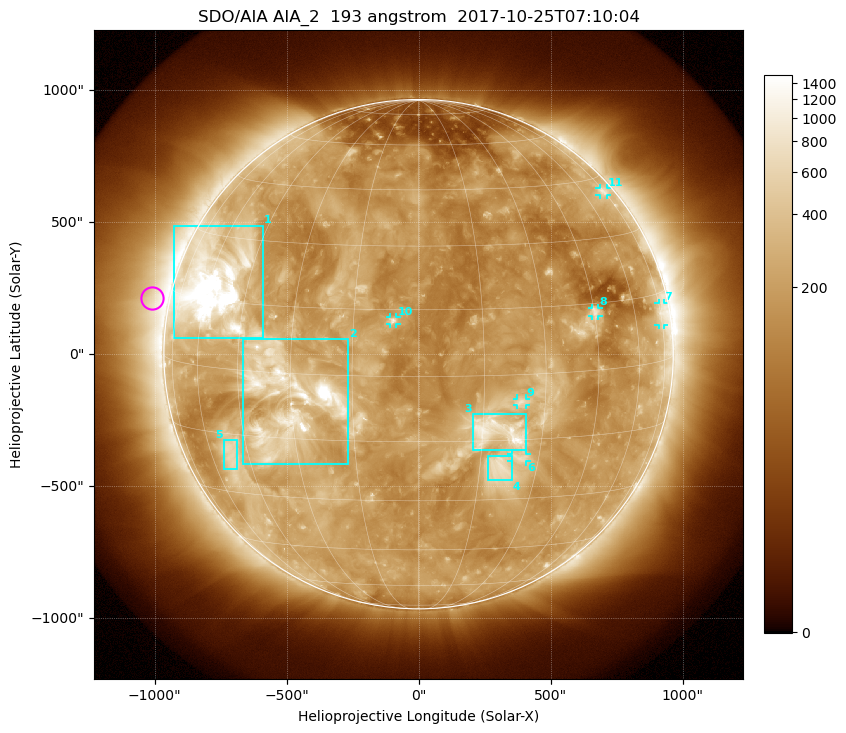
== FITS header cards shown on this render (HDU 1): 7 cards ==
TELESCOP= 'SDO/AIA'
INSTRUME= 'AIA_2'
WAVELNTH=                  193
WAVEUNIT= 'angstrom'
DATE-OBS= '2017-10-25T07:10:04.84'
CTYPE1  = 'HPLN-TAN'
CTYPE2  = 'HPLT-TAN'

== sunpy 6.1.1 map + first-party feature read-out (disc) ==
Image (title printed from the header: SDO/AIA AIA_2  193 angstrom  2017-10-25T07:10:04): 1024 x 1024 px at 2.4 arcsec/px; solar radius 965 arcsec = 402 px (full disc in frame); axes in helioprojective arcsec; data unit not stated in the header (colour bar unlabelled)
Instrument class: DISC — disc imager (sunpy class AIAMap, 193 A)
Bright regions (active regions / flare kernels): reference = the median radial profile (limb darkening/brightening removed); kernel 9 px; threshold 5 sigma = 366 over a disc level ~184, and >= 1.15x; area >= 12 px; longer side >= 10 px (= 24 arcsec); searched inside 0.97 R_sun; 11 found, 11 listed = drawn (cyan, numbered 1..; 6 of them under ~33 arcsec drawn as corner ticks so the feature stays visible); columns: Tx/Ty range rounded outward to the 5 arcsec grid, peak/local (2 s.f.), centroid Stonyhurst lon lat
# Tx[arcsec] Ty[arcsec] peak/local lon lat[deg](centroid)
1 -930..-590 60..490 18 -57 +18
2 -665..-265 -415..60 13 -31 -6
3 205..410 -365..-225 6.6 +18 -13
4 265..355 -480..-385 4.3 +20 -22
5 -740..-685 -440..-325 3.6 -51 -20
6 350..410 -405..-375 3.5 +25 -19
7 910..930 110..195 3.4 +75 +10
8 655..685 145..175 4.3 +45 +13
9 375..405 -195..-165 3.5 +24 -6
10 -110..-85 115..140 5.2 -6 +13
11 685..715 600..630 3.1 +73 +41
Off-limb structures (1.02-1.3 R_sun): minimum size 162 px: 5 found; the strongest spans PA ~40..110 deg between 1.02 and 1.3 R_sun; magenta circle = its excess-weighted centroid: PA ~80 deg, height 1.07 R_sun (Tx ~-1010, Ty ~210 arcsec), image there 2.6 x the reference